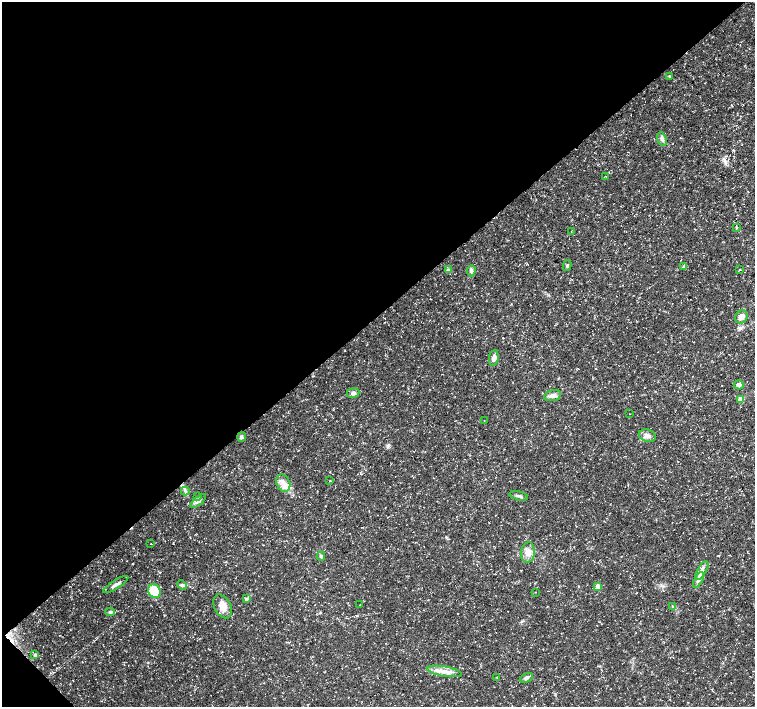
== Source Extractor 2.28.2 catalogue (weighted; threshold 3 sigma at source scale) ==
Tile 5 of 4 x 4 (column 1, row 2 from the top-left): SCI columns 1-1505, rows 2967-4375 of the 6024 x 5999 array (HDU 1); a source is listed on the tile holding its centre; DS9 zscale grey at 2 x 2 block average (1 PNG px = mean of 2 x 2 image px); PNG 757 x 709 px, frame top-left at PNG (2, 2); each listed source drawn as its Kron ellipse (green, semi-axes under 4 px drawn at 4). Shown black and unused: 45% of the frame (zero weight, under 3 of 5 exposures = <1% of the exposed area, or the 3 px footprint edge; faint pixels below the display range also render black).
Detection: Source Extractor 2.28.2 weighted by HDU 2 'WHT'; one run over the whole footprint, this tile lists its part. Background 0.0235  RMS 0.0023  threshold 0.0105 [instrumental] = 3 sigma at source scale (4.5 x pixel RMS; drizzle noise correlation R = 1.50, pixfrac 1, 0.0396/0.0396 arcsec/px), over >= 5 px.
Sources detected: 48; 1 cosmic-ray / hot-pixel residue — neither listed nor drawn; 2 inside a brighter listed object's ellipse — not listed separately; the other 45 listed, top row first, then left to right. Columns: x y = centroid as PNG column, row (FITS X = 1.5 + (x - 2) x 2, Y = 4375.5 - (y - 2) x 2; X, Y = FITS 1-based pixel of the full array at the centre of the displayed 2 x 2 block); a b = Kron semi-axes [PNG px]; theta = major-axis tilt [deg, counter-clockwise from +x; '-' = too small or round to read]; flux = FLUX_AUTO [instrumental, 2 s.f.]
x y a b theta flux
670 76 3 3 - 0.54
662 139 7 4 -72 1.7
605 176 2 2 - 0.19
736 228 3 2 - 0.41
571 231 2 2 - 0.18
567 265 5 4 - 0.84
683 267 4 2 - 0.4
449 269 4 3 - 0.66
740 269 3 2 - 0.4
471 271 5 4 - 1.6
741 317 7 6 - 3.2
494 358 8 4 83 2.6
739 385 5 4 - 1.8
353 393 6 4 7 1.7
552 395 8 5 15 2.1
741 399 3 3 - 12
630 414 2 2 - 0.16
484 420 2 2 - 0.21
647 436 8 6 -15 3
241 437 5 4 - 0.97
330 481 3 2 - 0.28
283 483 9 6 -64 3.8
185 491 4 3 - 0.9
519 496 9 3 -12 1.3
197 497 4 3 - 0.54
198 501 9 4 41 1.9
151 544 2 2 - 0.19
528 553 10 7 81 4.3
321 556 4 4 - 0.91
702 570 10 4 60 2.7
699 580 8 4 62 2
116 585 14 4 32 2.3
182 585 5 4 - 1.1
598 586 3 3 - 6.8
154 591 7 6 - 15
535 592 2 2 - 0.21
246 599 4 3 - 0.9
360 605 3 2 - 0.24
223 606 12 8 -62 5.7
672 606 3 2 - 0.35
110 612 5 4 - 1
35 655 3 2 - 1.2
444 671 17 5 -10 4.7
497 677 2 2 - 0.31
526 678 7 4 25 1.3
Diffuse or blended objects may show on this block-average render without a row.